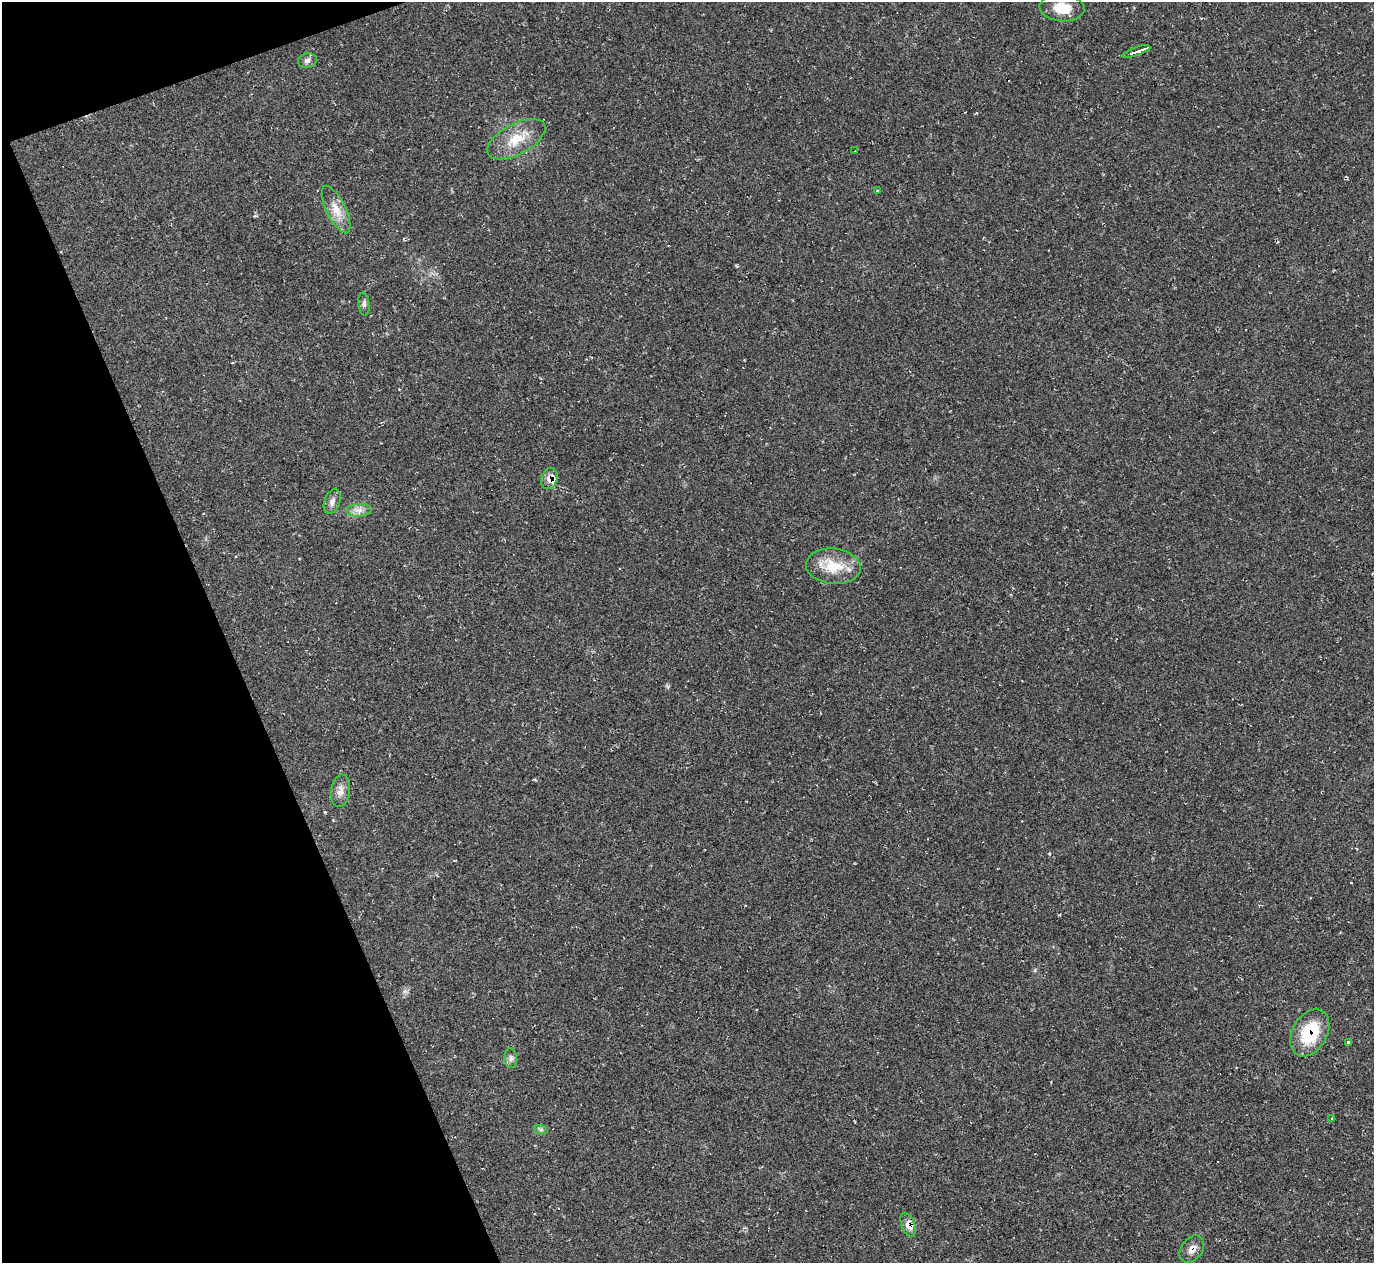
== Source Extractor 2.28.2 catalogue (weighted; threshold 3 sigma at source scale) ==
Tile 5 of 4 x 4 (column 1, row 2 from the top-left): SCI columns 6-1377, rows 2805-4065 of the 5492 x 5478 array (HDU 1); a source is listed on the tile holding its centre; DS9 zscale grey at full resolution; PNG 1376 x 1265 px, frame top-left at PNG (2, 2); each listed source drawn as its Kron ellipse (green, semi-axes under 4 px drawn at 4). Shown black and unused: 18% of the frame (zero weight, under 2 of 3 exposures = <1% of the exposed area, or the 3 px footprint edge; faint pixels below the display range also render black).
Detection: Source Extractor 2.28.2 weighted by HDU 2 'WHT'; one run over the whole footprint, this tile lists its part. Background 0.0477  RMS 0.0067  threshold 0.0303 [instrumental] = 3 sigma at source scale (4.5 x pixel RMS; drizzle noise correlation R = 1.50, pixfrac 1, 0.05/0.05 arcsec/px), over >= 5 px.
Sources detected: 23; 3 cosmic-ray / hot-pixel residue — neither listed nor drawn; the other 20 listed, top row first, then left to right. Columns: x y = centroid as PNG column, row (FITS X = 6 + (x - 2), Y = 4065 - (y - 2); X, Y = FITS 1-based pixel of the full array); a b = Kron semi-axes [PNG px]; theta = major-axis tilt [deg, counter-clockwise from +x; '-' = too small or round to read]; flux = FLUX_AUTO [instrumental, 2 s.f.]
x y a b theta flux
1062 8 22 13 -4 13
1136 51 14 3 19 21
307 61 9 7 10 2.3
516 139 32 15 28 17
855 151 3 3 - 1.6
877 191 3 3 - 0.48
336 209 26 9 -64 9.6
364 304 11 5 -83 2.1
549 478 11 8 72 5.6
332 502 13 8 70 3.6
359 510 13 6 3 3.9
833 566 27 18 -6 19
340 791 16 9 83 4.8
1310 1033 25 17 60 30
1349 1043 3 3 - 29
511 1058 10 6 -84 2.2
1332 1118 3 3 - 0.49
541 1130 7 4 -19 1.3
908 1225 12 6 -68 6.1
1192 1249 15 10 54 4.7
Overlapping masked pixels (flux is a lower limit): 4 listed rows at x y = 549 478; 1310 1033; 908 1225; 1192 1249